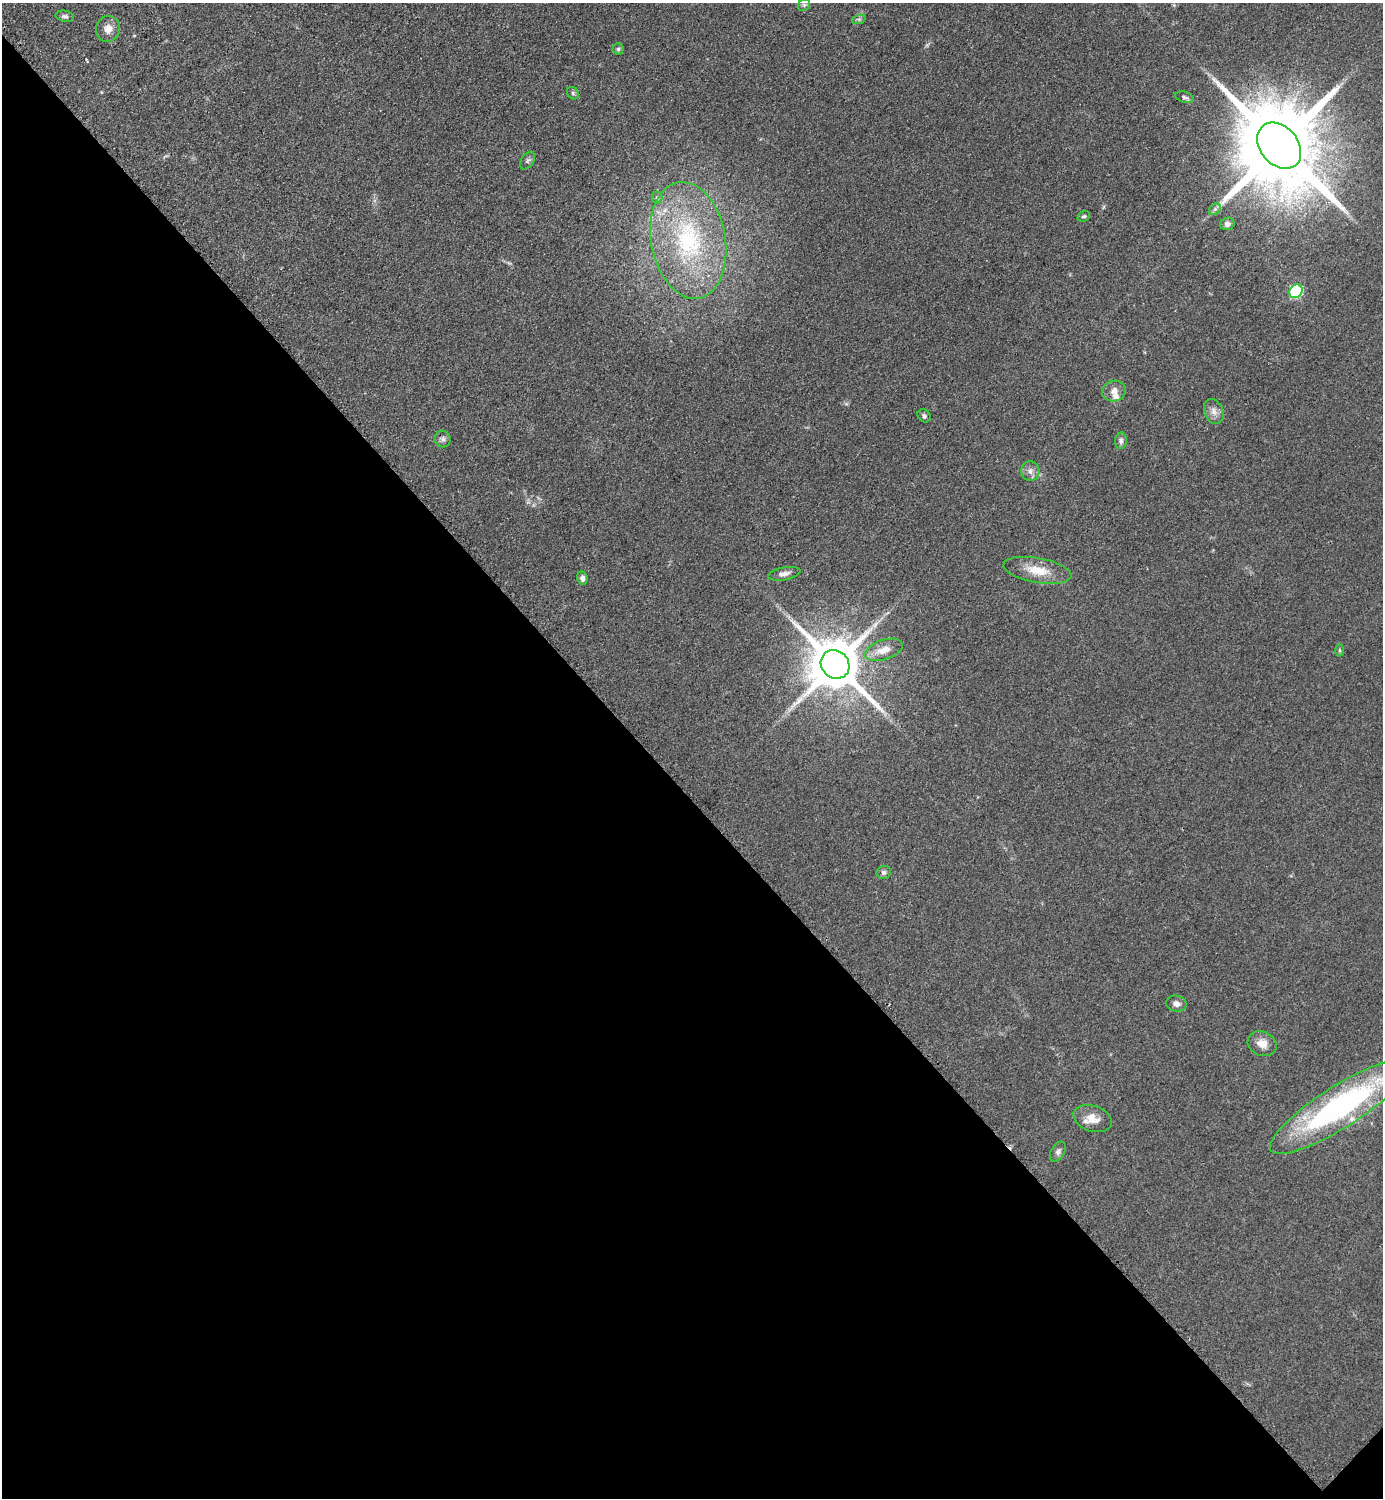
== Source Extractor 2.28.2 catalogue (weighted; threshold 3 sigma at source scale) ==
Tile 14 of 4 x 4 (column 2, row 4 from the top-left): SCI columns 1695-3075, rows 181-1676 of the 6350 x 6350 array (HDU 1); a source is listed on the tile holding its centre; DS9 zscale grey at full resolution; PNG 1385 x 1500 px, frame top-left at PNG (2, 3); each listed source drawn as its Kron ellipse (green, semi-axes under 4 px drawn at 4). Shown black and unused: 47% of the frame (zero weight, under 2 of 3 exposures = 1% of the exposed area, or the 3 px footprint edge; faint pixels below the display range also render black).
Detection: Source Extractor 2.28.2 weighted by HDU 2 'WHT'; one run over the whole footprint, this tile lists its part. Background 0.0786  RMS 0.0077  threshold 0.0346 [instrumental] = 3 sigma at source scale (4.5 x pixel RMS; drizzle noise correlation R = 1.50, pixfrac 1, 0.05/0.05 arcsec/px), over >= 5 px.
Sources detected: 37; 1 cosmic-ray / hot-pixel residue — neither listed nor drawn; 3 inside a brighter listed object's ellipse — not listed separately; the other 33 listed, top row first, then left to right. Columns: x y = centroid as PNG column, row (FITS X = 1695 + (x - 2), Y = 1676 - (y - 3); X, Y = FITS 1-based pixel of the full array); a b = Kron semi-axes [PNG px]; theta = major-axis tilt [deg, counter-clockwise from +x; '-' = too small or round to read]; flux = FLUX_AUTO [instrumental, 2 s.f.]
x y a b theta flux
804 5 6 5 - 1.5
65 16 9 5 -11 2.1
859 19 7 4 18 1.4
108 29 13 12 - 6.7
618 49 5 5 - 1.5
573 93 7 5 -49 1.5
1184 97 9 5 -15 1.9
1279 146 26 19 -50 16000
528 160 10 6 54 1.9
657 197 6 5 - 1.5
1215 209 6 5 - 1.7
1084 216 6 5 - 1.3
1227 224 7 6 - 2.7
688 240 59 37 -80 110
1296 291 7 6 - 93
1114 391 12 10 21 5.4
1214 412 13 9 -68 5.3
924 416 7 6 - 1.9
443 439 8 8 - 2.5
1121 441 8 6 86 2.6
1030 471 10 9 - 4.2
1037 570 34 12 -10 18
784 574 16 6 10 4.1
582 578 7 5 -78 2.5
884 650 19 10 19 11
1339 650 6 4 -89 1.1
835 664 15 13 -45 5000
884 872 7 6 - 2.2
1176 1004 10 8 -12 4.2
1262 1044 15 12 -24 8.3
1340 1107 82 21 32 180
1093 1119 20 12 -18 10
1058 1152 11 6 59 2.7
Isophote crosses this tile's border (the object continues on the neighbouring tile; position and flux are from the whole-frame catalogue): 1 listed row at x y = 1340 1107